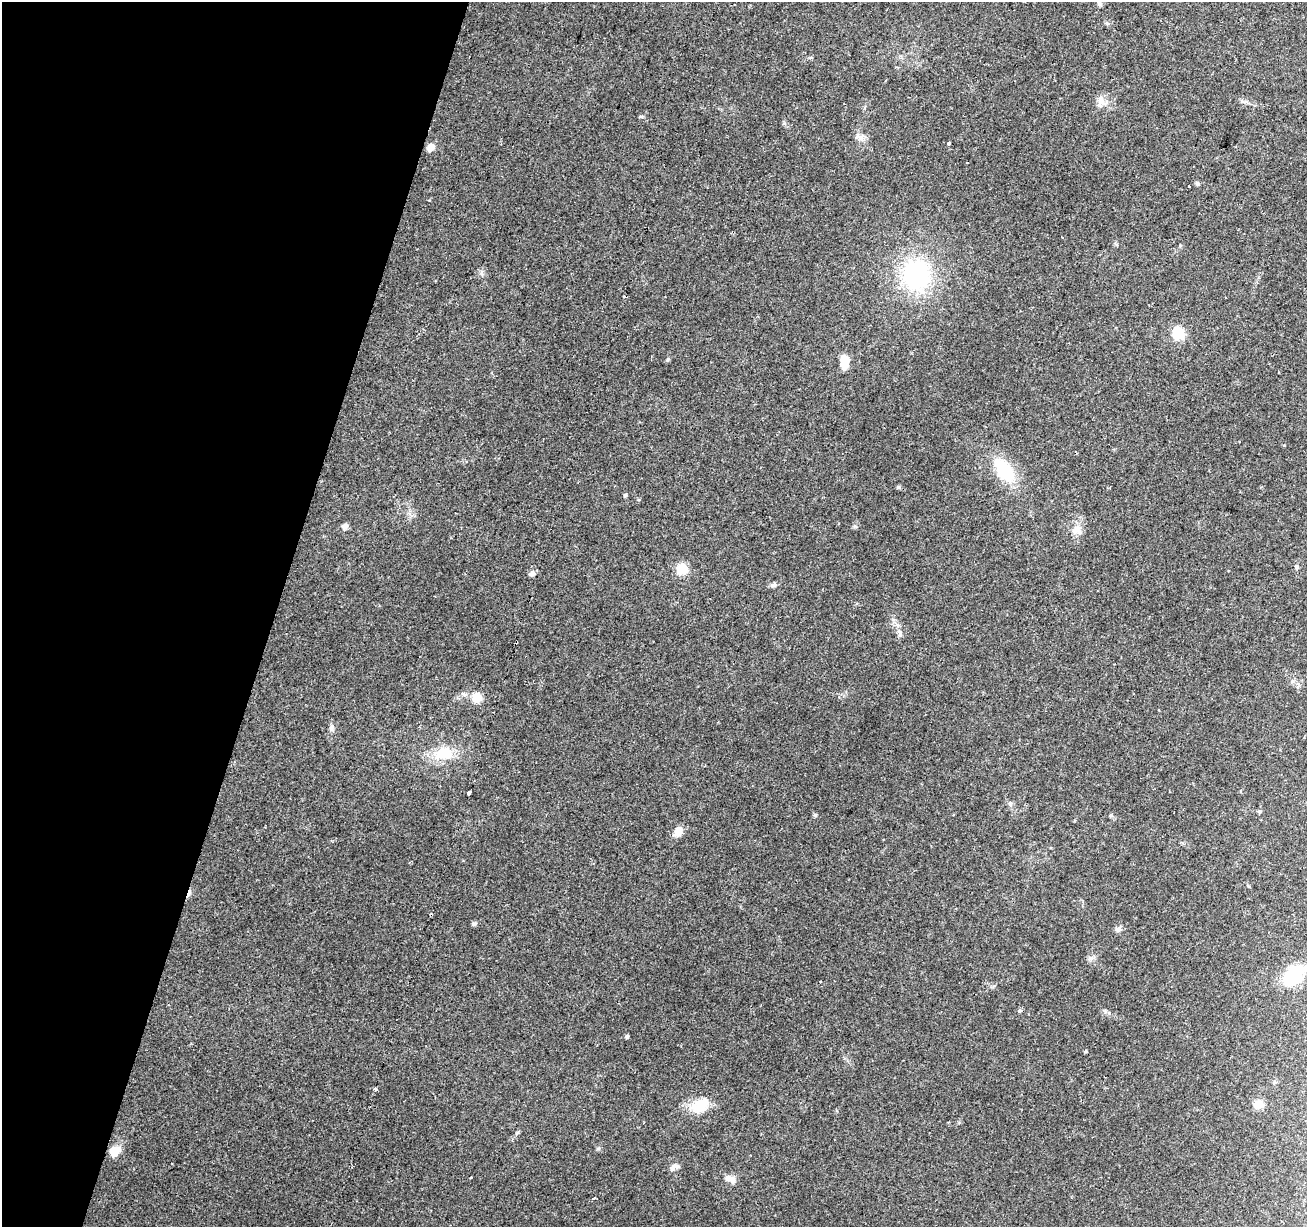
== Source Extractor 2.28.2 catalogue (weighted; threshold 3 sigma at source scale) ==
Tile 9 of 4 x 4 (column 1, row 3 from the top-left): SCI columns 1-1305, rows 1445-2669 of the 5230 x 5405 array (HDU 1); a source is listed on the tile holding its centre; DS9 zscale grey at full resolution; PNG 1309 x 1229 px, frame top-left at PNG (2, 2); no overlay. Shown black and unused: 21% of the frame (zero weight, under 2 of 3 exposures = <1% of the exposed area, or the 3 px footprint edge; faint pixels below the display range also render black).
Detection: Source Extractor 2.28.2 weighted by HDU 2 'WHT'; one run over the whole footprint, this tile lists its part. Background 0.157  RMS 0.0076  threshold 0.034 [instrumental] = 3 sigma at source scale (4.5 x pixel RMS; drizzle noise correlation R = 1.50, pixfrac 1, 0.0396/0.0396 arcsec/px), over >= 5 px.
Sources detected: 44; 3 cosmic-ray / hot-pixel residue — not listed; the other 41 listed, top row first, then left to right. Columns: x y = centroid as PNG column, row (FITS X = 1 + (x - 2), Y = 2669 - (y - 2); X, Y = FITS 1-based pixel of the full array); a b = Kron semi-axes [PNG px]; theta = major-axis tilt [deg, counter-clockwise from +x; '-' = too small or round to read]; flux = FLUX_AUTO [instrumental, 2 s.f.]
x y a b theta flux
1099 3 7 5 -73 1.6
1101 101 15 9 89 5.5
860 137 15 3 -24 2.5
949 143 3 3 - 2.8
431 147 9 8 - 5
1197 183 6 5 - 1.2
1189 186 3 3 - 1.3
916 275 33 31 86 86
1178 333 6 6 - 62
844 362 17 9 89 9.8
1004 471 33 19 -51 31
625 495 6 4 44 0.87
345 526 8 7 - 3
1076 530 14 9 29 5.6
1296 566 6 5 - 1.4
682 569 7 6 - 38
532 574 9 6 13 2.4
773 585 9 6 14 2.3
900 633 11 6 84 2.7
476 698 6 6 - 30
331 728 10 5 -86 2.3
443 753 25 16 13 21
469 793 4 3 - 16
1010 803 6 5 - 1.5
1260 811 5 5 - 1.2
678 832 12 9 64 6.4
474 923 7 4 19 1.3
1118 929 8 7 - 2.5
1090 958 8 6 0 2.3
1294 975 20 14 48 40
1019 1010 6 5 - 1.3
627 1037 4 4 - 1.3
1086 1051 5 3 - 0.77
375 1089 3 3 - 2.6
1258 1104 12 9 23 6.5
699 1107 23 18 7 17
517 1133 7 4 36 1.1
114 1151 13 10 53 10
674 1167 13 7 24 3
732 1180 13 9 -50 4.8
594 1198 4 3 - 1.2
Unlisted compact peaks at least as high as the median listed source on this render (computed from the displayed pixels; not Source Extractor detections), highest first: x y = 815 815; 641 116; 668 359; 855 526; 481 273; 598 1149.